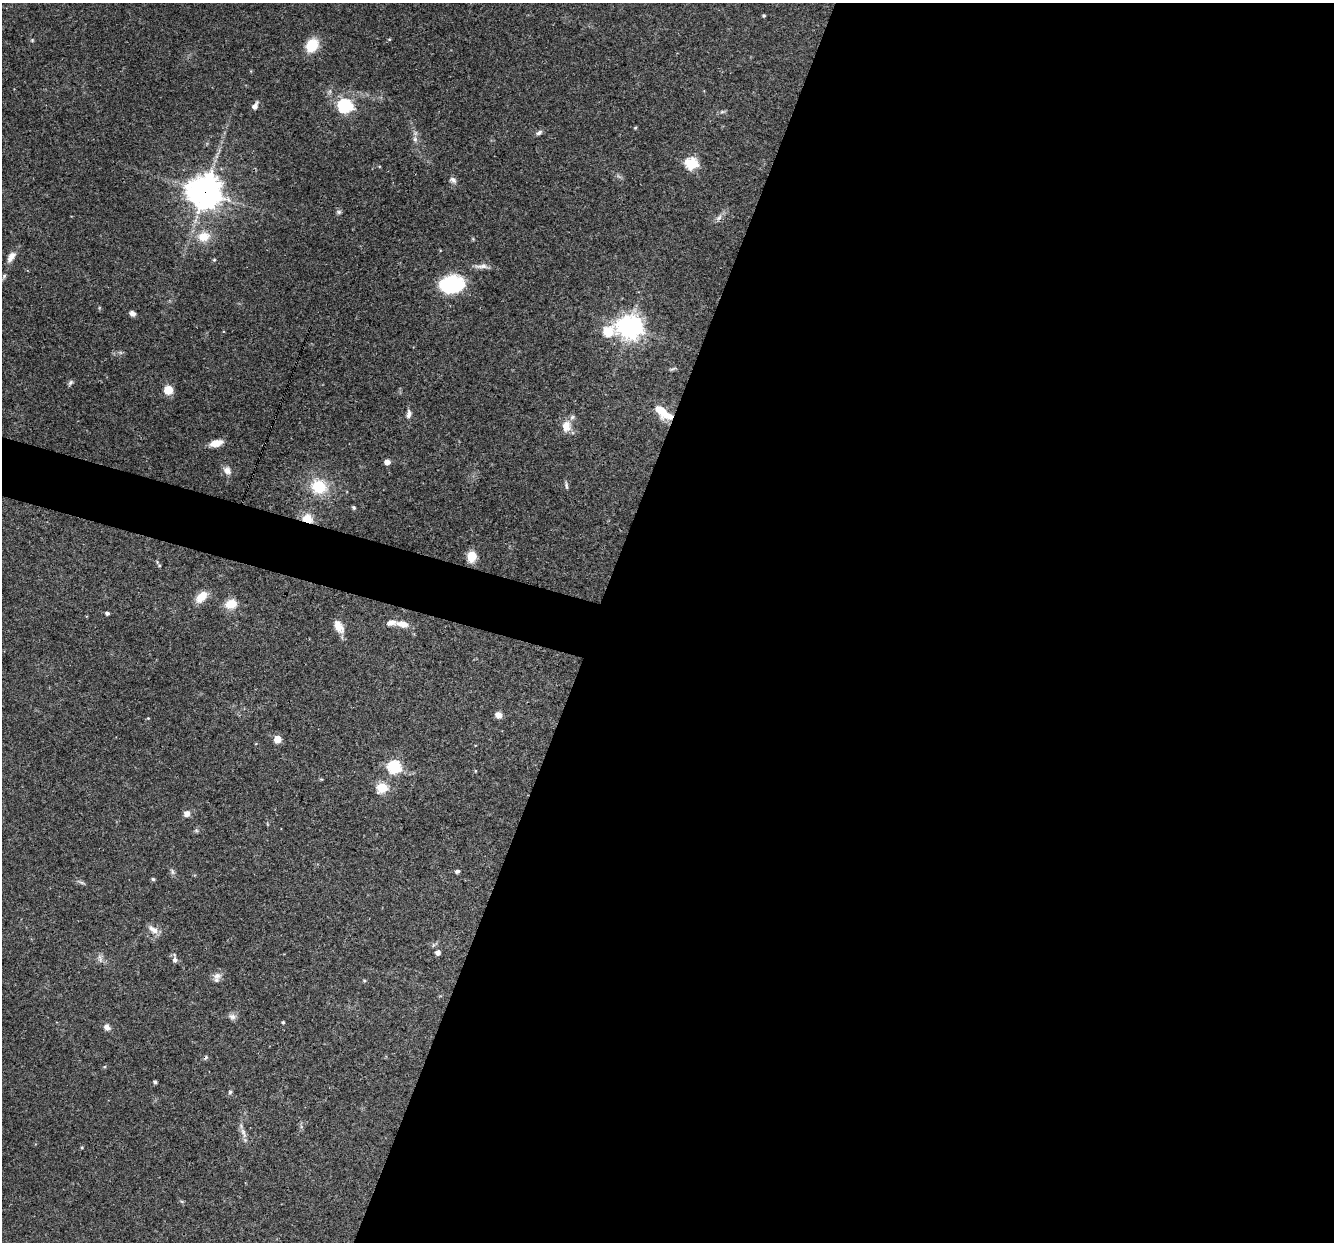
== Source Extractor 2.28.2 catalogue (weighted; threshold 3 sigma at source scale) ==
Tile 12 of 4 x 4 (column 4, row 3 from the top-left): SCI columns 3998-5329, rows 1497-2736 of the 5329 x 5346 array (HDU 1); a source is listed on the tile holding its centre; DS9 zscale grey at full resolution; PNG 1336 x 1244 px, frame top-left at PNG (2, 3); no overlay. Shown black and unused: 58% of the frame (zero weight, under 3 of 4 exposures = <1% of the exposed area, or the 3 px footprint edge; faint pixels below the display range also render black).
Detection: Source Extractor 2.28.2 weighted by HDU 2 'WHT'; one run over the whole footprint, this tile lists its part. Background 0.0579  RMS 0.0033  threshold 0.0147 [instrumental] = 3 sigma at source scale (4.5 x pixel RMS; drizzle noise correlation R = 1.50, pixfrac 1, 0.05/0.05 arcsec/px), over >= 5 px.
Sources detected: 70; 1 cosmic-ray / hot-pixel residue — not listed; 2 inside a brighter listed object's ellipse — not listed separately; the other 67 listed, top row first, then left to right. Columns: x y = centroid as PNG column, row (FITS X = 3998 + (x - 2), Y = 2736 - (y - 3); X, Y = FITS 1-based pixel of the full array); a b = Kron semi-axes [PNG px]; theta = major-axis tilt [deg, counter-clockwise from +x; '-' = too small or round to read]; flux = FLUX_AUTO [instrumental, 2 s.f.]
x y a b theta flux
764 16 3 3 - 0.45
32 40 5 4 - 0.36
312 45 13 10 56 9.1
255 106 10 6 60 1.5
345 106 7 6 - 56
722 112 7 4 18 0.57
635 128 4 4 - 0.37
539 133 9 6 22 0.91
415 139 9 6 -90 1.2
691 164 6 6 - 33
453 180 9 7 -30 1.1
205 192 11 11 - 540
339 212 7 5 -15 0.66
719 217 10 5 64 1.2
204 237 17 13 9 5.5
11 257 15 7 56 2.2
214 260 4 4 - 0.34
481 266 21 6 3 1.9
451 285 23 16 7 27
132 314 6 5 - 1.2
630 327 9 8 - 260
608 332 15 12 31 7.5
672 369 10 3 25 0.47
70 382 7 5 46 0.76
168 390 9 9 - 4
664 413 26 10 -38 6.6
409 414 11 6 73 1.4
566 426 14 10 83 3.8
216 443 13 7 14 3.8
387 462 5 4 - 2.6
227 470 12 10 -53 1.9
566 485 11 4 -82 0.7
319 487 16 14 -32 12
354 508 5 4 - 0.58
307 518 12 10 -23 5
472 556 12 9 84 4.4
159 565 5 4 - 0.37
201 597 16 9 45 4.9
231 604 13 10 14 5.5
107 613 4 4 - 0.78
402 624 15 7 -13 3.4
339 627 17 10 -61 3.5
498 715 7 7 - 2.2
148 718 4 4 - 0.28
277 739 5 5 - 6.3
394 767 6 6 - 42
475 771 5 3 - 0.25
382 787 6 5 - 21
187 814 7 7 - 1.8
172 871 9 4 -69 0.74
457 871 5 4 - 0.88
153 879 5 4 - 0.53
82 882 9 4 -19 0.63
153 929 16 7 -34 2.2
438 953 4 4 - 1.8
100 958 12 4 -72 0.98
175 960 7 6 - 1.1
217 976 12 9 17 1.9
364 980 4 4 - 0.37
232 1017 10 7 -22 1.3
283 1022 4 3 - 0.44
107 1027 9 7 -56 1.5
104 1067 5 4 - 0.43
155 1082 4 3 - 0.72
230 1092 6 5 - 0.57
243 1133 17 6 -69 1.9
82 1148 4 4 - 0.31
Overlapping masked pixels (flux is a lower limit): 3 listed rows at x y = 205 192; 664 413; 307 518